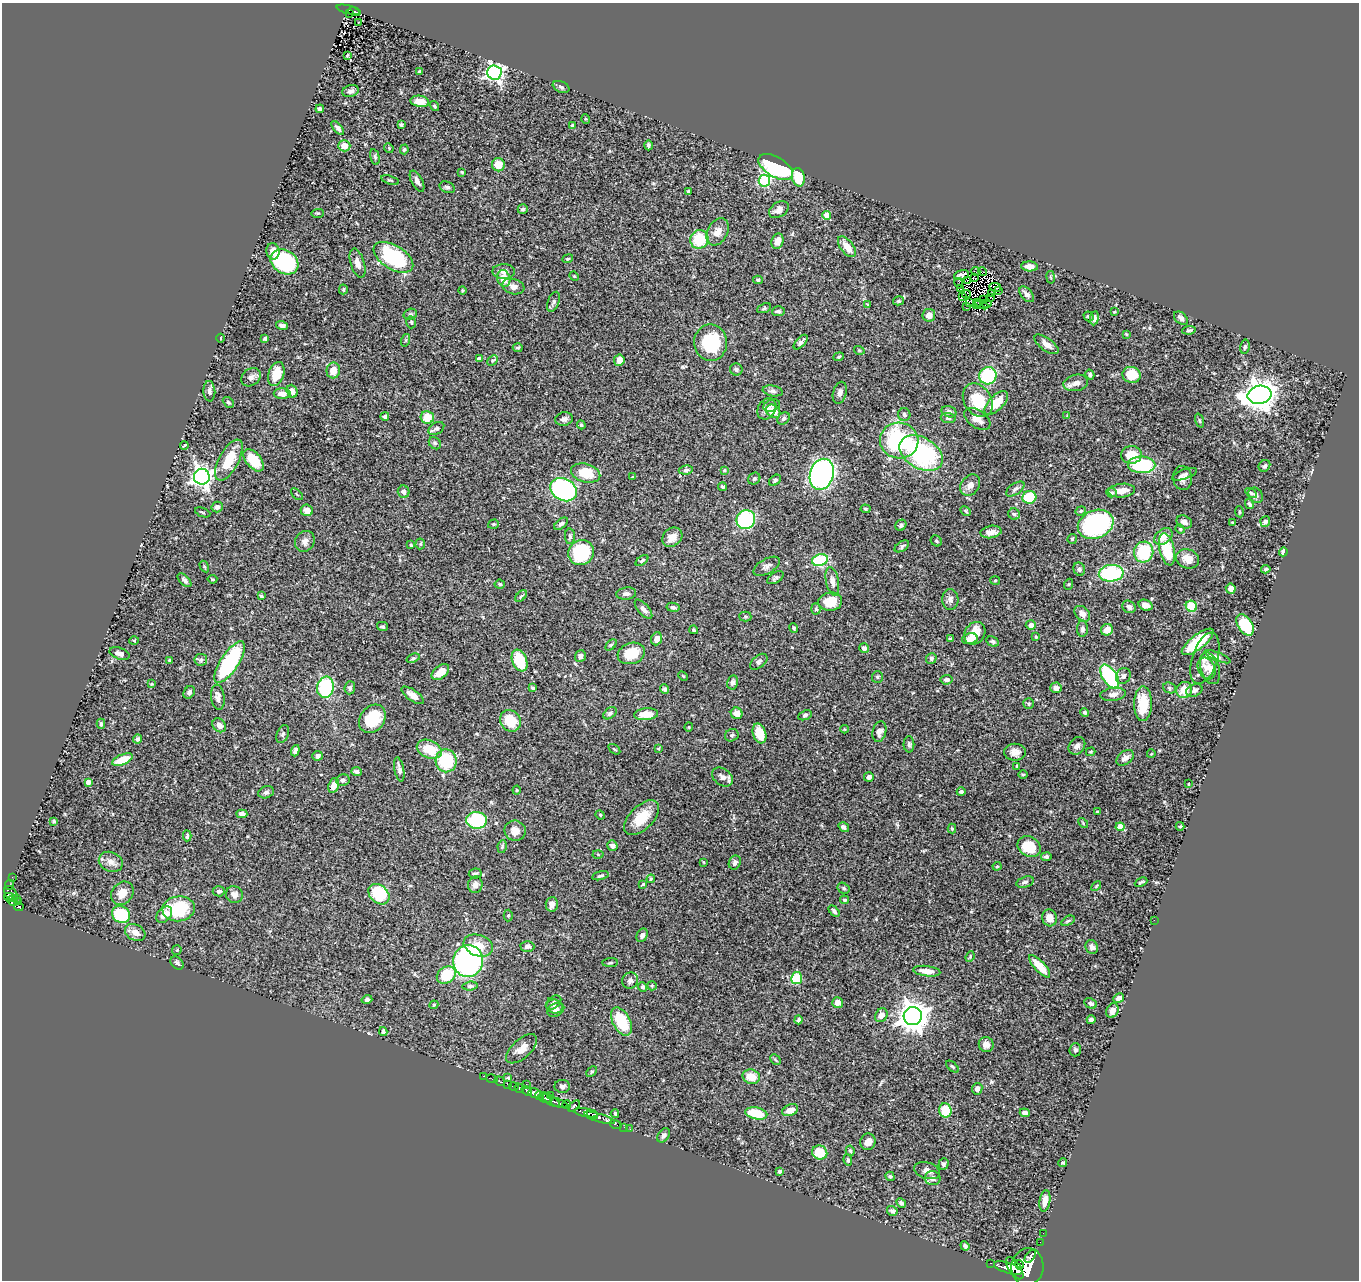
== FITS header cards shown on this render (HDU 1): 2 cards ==
NAXIS1  =                 1357
NAXIS2  =                 1278

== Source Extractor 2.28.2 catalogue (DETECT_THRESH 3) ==
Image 1357 x 1278 px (HDU 1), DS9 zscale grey, 1 PNG px = 1 image px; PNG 1361 x 1282 px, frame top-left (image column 1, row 1278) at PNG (2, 3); each listed source drawn as its Kron ellipse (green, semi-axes under 4 px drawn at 4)
Background 0.452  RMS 0.022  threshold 0.0646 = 3 sigma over >= 5 px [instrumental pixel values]
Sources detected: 466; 1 with non-positive FLUX_AUTO (blend fragments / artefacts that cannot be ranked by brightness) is neither listed nor drawn; the other 465 listed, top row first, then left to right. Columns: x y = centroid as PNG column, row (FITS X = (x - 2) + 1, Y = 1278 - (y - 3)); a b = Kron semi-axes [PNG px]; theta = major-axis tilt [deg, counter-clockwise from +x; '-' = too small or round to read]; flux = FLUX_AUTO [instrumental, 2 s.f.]
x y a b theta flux
348 10 12 3 -14 61
354 11 6 3 -17 64
349 13 4 3 - 13
358 22 2 2 - 0.92
347 56 3 3 - 1.7
419 72 3 3 - 2.5
494 73 7 7 - 450
561 87 9 5 -23 3.7
351 91 8 6 18 4.9
420 101 9 5 -9 18
434 106 5 4 - 2.1
320 109 4 4 - 4.4
586 119 5 3 - 1.2
401 124 4 3 - 2.7
572 125 3 3 - 2.7
338 128 8 4 -48 4.8
648 145 5 3 - 2.8
344 146 6 5 - 17
389 148 5 4 - 1.5
404 149 5 4 - 2.5
375 157 8 4 -76 2.5
498 165 6 6 - 19
776 167 19 10 -31 140
462 172 4 4 - 1.5
798 177 9 6 -77 40
390 180 9 3 -18 1.9
417 181 11 5 -62 7.1
764 181 6 5 - 150
447 187 8 5 -25 3.3
688 191 4 3 - 1.7
523 209 5 4 - 3.3
779 210 11 7 35 8.7
318 213 6 3 1 1.6
827 215 4 4 - 21
718 232 14 10 59 14
699 239 9 9 - 55
778 241 8 6 72 10
847 247 12 6 -52 17
273 251 8 6 -78 11
393 257 22 12 -32 110
568 259 6 3 21 1.5
284 262 15 11 -33 200
358 263 15 7 -73 8.7
1030 266 8 5 -4 11
504 271 11 7 -1 7.3
976 271 4 2 - 1.4
982 272 4 3 - 1.7
961 275 7 4 16 0.47
574 276 5 4 - 1.3
1051 277 6 3 -80 1.4
504 278 8 6 -72 18
974 278 4 2 - 0.31
758 280 5 4 - 2.2
967 281 3 2 - 1.7
959 283 5 2 - 0.71
513 286 11 7 -16 8.7
995 287 6 2 -13 2
343 289 5 3 - 1.7
961 289 3 2 - 1.2
462 290 4 2 - 1.3
998 291 3 2 - 1.3
991 293 3 2 - 1.3
966 294 4 2 - 0.55
1027 294 9 5 -49 6.1
963 296 2 2 - 1
991 297 3 2 - 1.9
983 300 3 2 - 0.67
898 301 5 4 - 2.2
554 302 10 5 69 3.4
978 302 4 2 - 0.015
969 303 4 3 - 0.25
976 304 3 2 - 0.095
987 304 5 2 - 0.21
868 305 4 4 - 1.8
982 305 7 2 -23 1.9
966 306 3 2 - 2.5
764 308 7 4 22 2.5
778 311 6 5 - 3
1114 312 3 2 - 1.2
410 314 7 5 18 2.3
929 315 6 6 - 11
1089 316 5 4 - 3.2
1094 318 7 4 82 4.2
1181 318 8 5 -41 4.8
411 322 6 4 -75 2
282 325 6 4 -16 4.5
1189 330 7 4 7 2.3
1126 334 4 2 - 1.3
220 338 4 3 - 1.2
265 339 4 3 - 2.9
406 340 6 4 71 2.1
801 342 9 4 46 4.5
710 343 18 16 -88 83
1046 344 14 6 -36 9.9
1245 347 7 4 78 2.7
518 348 5 3 - 1.8
859 350 5 3 - 1.3
839 357 5 4 - 1.8
479 359 4 3 - 6.6
493 360 6 4 43 2.2
619 360 6 5 - 10
736 369 6 6 - 3.4
333 370 8 7 - 16
276 374 12 8 72 28
1090 374 5 4 - 3
1132 375 9 8 - 34
988 376 9 8 - 100
251 377 10 8 39 6.3
1076 383 12 8 12 9
209 391 10 6 -85 5.4
292 391 6 5 - 9.2
773 391 10 5 -10 3.6
840 393 11 6 75 6.2
282 394 8 5 -2 10
1259 395 12 9 12 2200
978 400 18 13 -56 49
228 402 6 4 -43 2.2
996 403 15 7 46 29
772 406 8 5 19 3.9
767 409 11 8 58 8.3
773 411 8 6 -39 19
949 412 7 5 -19 4.4
904 414 6 6 - 4.1
385 416 4 4 - 2.6
1067 416 3 3 - 0.91
427 417 7 6 - 27
784 418 7 5 45 3.3
948 418 7 5 -4 3.5
564 419 9 6 9 5.7
977 419 15 8 -35 13
1200 421 7 3 -71 1.8
581 425 4 4 - 2.2
436 429 8 5 31 3.9
899 441 19 18 - 140
435 443 7 5 -44 2.6
184 445 4 2 - 1.6
921 453 23 15 -31 160
1131 455 10 8 6 25
229 460 22 10 62 41
254 460 13 7 -50 45
1142 465 14 8 -1 120
1264 466 6 5 - 3.6
686 470 7 4 8 3
724 470 4 3 - 1.2
586 473 15 9 -15 40
822 474 16 12 75 560
1184 474 13 5 19 4.7
202 477 8 8 - 740
633 477 4 3 - 1.1
1183 478 12 9 -85 7.8
754 479 6 5 - 3.1
775 480 7 4 36 2.9
970 485 11 9 51 10
722 487 4 3 - 2.4
1015 489 10 5 34 4.6
563 490 14 11 -29 380
1122 491 13 7 6 12
404 492 6 6 - 5.5
1111 493 5 5 - 2.5
1251 493 6 4 -34 2.2
297 494 7 3 -45 1.4
1256 495 8 6 -49 4.4
1029 497 7 6 - 60
1249 504 5 3 - 2.5
217 507 5 5 - 4
865 509 5 4 - 1.9
307 510 6 5 - 8.7
966 511 6 3 -30 1.8
1081 511 5 4 - 2.2
203 512 8 2 -21 1.4
1239 512 5 3 - 1.5
1014 514 6 5 - 2.3
746 520 9 9 - 140
1184 522 8 6 -24 5.7
1232 522 3 2 - 1.1
1265 522 5 5 - 4.5
493 524 5 4 - 2.2
561 524 8 4 40 3.4
1096 524 18 14 22 220
901 525 6 5 - 2.8
1180 529 5 4 - 1.9
991 532 10 6 10 12
570 536 8 5 -88 3
672 537 11 8 38 14
1163 537 10 7 39 14
1072 539 5 5 - 1.8
305 541 11 9 54 7.4
936 541 6 5 - 2
420 544 5 5 - 2.1
411 545 4 4 - 1.9
902 546 8 4 33 2.7
1167 549 16 7 -77 53
581 552 13 12 - 110
1144 552 10 9 - 83
1283 552 4 3 - 6
1187 559 12 9 -21 13
820 560 8 6 17 86
642 561 7 3 38 2.5
204 566 6 3 -59 1.8
767 566 14 7 29 6.3
1079 569 7 5 -66 3.1
1266 569 4 3 - 2.2
1111 573 12 8 5 120
775 578 9 5 32 3.8
212 579 5 3 - 1.4
185 580 8 4 -45 3.7
832 581 15 6 -79 7.7
995 581 5 3 - 1.4
500 584 5 4 - 2
1069 584 5 3 - 1.5
1231 589 5 5 - 9.7
626 594 10 6 7 4.6
261 596 3 3 - 1.9
521 596 7 4 45 1.9
950 599 10 8 -89 6
830 602 12 9 5 28
1146 605 7 5 -19 10
1191 606 6 5 - 59
673 607 6 4 -12 4.2
1129 607 7 6 - 6.5
644 609 12 5 -49 6.5
816 609 5 4 - 2.3
1082 614 9 6 -43 8.2
745 616 6 5 - 2.1
1031 625 5 5 - 8.6
1245 625 12 7 -58 65
383 626 5 4 - 2.3
794 628 5 3 - 2.5
1082 629 8 5 90 4.5
694 630 4 3 - 2
1107 630 6 5 - 15
975 633 12 9 56 23
1036 637 4 4 - 1.2
657 639 6 5 - 11
950 639 3 3 - 2.1
970 639 8 5 13 14
134 640 5 3 - 1.4
993 642 7 4 -26 2.8
1198 642 19 7 38 49
611 645 6 4 44 2.3
864 648 5 4 - 4.5
631 653 14 10 18 37
120 654 10 5 -18 7.1
580 656 6 5 - 5.5
1217 657 14 4 -22 4.2
413 658 7 4 21 2.2
931 658 5 5 - 3.2
1205 658 26 12 72 20
170 660 3 2 - 1.6
201 660 6 6 - 3.4
520 661 11 7 -68 60
229 662 24 9 57 150
759 662 10 6 40 3.5
1206 668 11 8 -63 9.8
1210 668 16 9 -73 12
440 672 10 6 39 16
683 676 5 3 - 1.4
1123 676 8 7 - 4.7
877 677 6 5 - 2
1110 677 14 7 -57 140
946 680 6 4 7 5.8
733 682 7 5 78 4
151 684 4 2 - 1.2
325 687 10 8 80 97
350 688 6 5 - 3.2
533 688 4 4 - 3.1
1056 688 5 5 - 7.6
1169 688 6 5 - 2.5
664 689 5 4 - 3.7
1184 690 8 7 - 20
1194 690 8 6 23 5
189 692 7 5 57 4.3
1113 694 13 6 7 8.2
413 695 13 5 -35 13
218 697 12 6 -83 7.6
1029 704 5 5 - 2.4
1143 704 17 9 89 41
1085 712 4 4 - 2.4
610 713 7 5 38 3.6
737 713 6 5 - 12
646 714 12 6 4 19
805 715 7 4 24 2.9
372 719 15 12 53 52
510 721 11 10 - 37
101 724 5 4 - 2.3
219 725 8 6 -48 8.4
689 727 4 4 - 1.4
844 729 4 3 - 1.1
879 732 10 6 76 8.1
760 733 10 6 -72 27
283 734 9 6 67 2.7
732 735 7 6 - 3
138 739 4 4 - 3.1
909 744 8 5 -89 3.2
1077 746 10 7 52 5.7
429 749 13 9 -23 41
614 749 7 3 -35 1.8
658 749 4 3 - 1.6
295 751 6 4 71 6.2
1015 752 11 8 0 8.8
1091 752 5 3 - 1.6
1151 754 4 2 - 0.88
317 756 5 4 - 4.7
1125 758 9 6 36 7.7
122 760 11 5 22 25
446 761 11 10 - 79
1017 766 4 4 - 1.8
399 769 12 4 -79 5.6
357 771 5 3 - 3.1
1023 775 5 3 - 1.4
722 777 11 8 -36 8.1
869 777 5 5 - 4.2
343 780 7 5 10 3.9
88 782 4 4 - 11
1188 784 3 2 - 1.1
334 785 8 5 72 11
517 790 4 4 - 1.3
266 792 8 6 16 3.8
961 792 4 4 - 3.3
1097 812 4 3 - 1.5
242 814 5 4 - 5
600 815 5 4 - 1.8
642 818 21 11 45 31
476 820 10 8 -3 91
54 821 4 4 - 2.2
1083 823 6 3 -47 1.7
1180 826 4 2 - 2.1
844 827 6 4 -33 4.4
1120 827 4 4 - 25
952 829 5 4 - 1.7
515 831 11 10 - 12
187 836 5 3 - 2.4
612 846 5 5 - 5.5
502 847 6 4 80 1.8
1029 847 12 10 -30 41
598 854 5 3 - 1.5
1046 857 5 4 - 2.7
111 862 12 9 -23 9.6
703 862 4 3 - 1
735 862 7 5 65 5.9
997 866 4 4 - 1.5
475 873 6 5 - 3
600 876 8 4 13 2.6
12 877 2 2 - 4.7
651 879 4 3 - 1.5
1025 882 9 5 17 3.7
1141 882 6 3 24 2.3
643 884 4 2 - 1.7
9 885 5 4 - 10
475 885 8 7 - 7.1
1096 886 6 3 46 1.6
843 888 6 5 - 3.1
219 891 6 5 - 3.7
11 893 8 5 -56 150
122 893 13 10 50 15
379 894 12 8 -42 82
234 895 9 8 - 8.4
9 897 5 3 - 100
17 898 2 2 - 18
844 900 4 4 - 2.7
12 901 5 3 - 24
19 902 2 2 - 11
552 904 7 6 - 7.7
19 907 5 3 - 88
179 909 16 12 7 81
834 911 7 4 -48 3.4
121 915 9 8 - 76
164 915 9 6 47 15
508 916 6 4 88 1.9
1049 918 8 7 - 13
1154 920 2 2 - 0.55
1068 921 7 4 30 2.2
135 932 11 8 -29 10
642 935 7 5 60 4.3
478 945 15 10 -18 21
527 946 7 5 0 5.7
1092 947 7 6 - 5.2
177 950 5 4 - 1.6
970 957 5 3 - 1.4
468 961 16 15 - 330
177 963 8 5 -46 3.9
610 963 8 3 5 1.9
1040 966 14 5 -47 27
927 971 14 5 -7 13
446 975 10 8 33 47
797 978 6 5 - 52
630 981 8 7 - 5.7
470 986 8 4 5 2.7
652 986 5 4 - 1.6
643 987 5 4 - 3.1
1119 998 5 4 - 8.9
367 1000 5 4 - 3.4
554 1002 9 6 38 4.3
838 1003 5 5 - 10
1091 1003 6 5 - 4
434 1005 4 4 - 1.6
555 1007 8 7 - 6.1
556 1010 9 6 27 6.4
1112 1011 7 6 - 8.5
881 1015 7 6 - 7.7
913 1016 9 9 - 2100
798 1020 4 3 - 3
1091 1020 4 4 - 5
621 1021 15 8 -62 49
383 1032 4 3 - 3.1
986 1044 7 7 - 10
522 1049 19 9 42 14
1075 1050 6 6 - 3.1
775 1060 6 3 -45 1.8
953 1067 7 3 -40 1.8
592 1072 6 4 45 1.7
484 1076 3 2 - 20
751 1077 9 7 -18 24
508 1078 3 2 - 1.3
492 1079 6 2 -15 12
500 1081 5 3 - 92
526 1084 2 2 - 6.5
508 1085 4 3 - 95
562 1086 7 6 - 4.3
514 1087 5 3 - 190
519 1088 5 3 - 150
977 1089 6 5 - 4.8
527 1091 6 3 -42 140
535 1093 6 5 - 450
550 1095 3 2 - 26
539 1096 4 3 - 90
545 1098 7 3 -17 120
550 1100 11 4 -35 170
559 1103 9 3 -19 130
567 1105 4 4 - 200
574 1106 7 4 40 89
790 1110 8 5 21 14
945 1110 7 6 - 31
586 1113 12 3 -10 400
756 1113 11 6 -11 41
1025 1113 5 4 - 6.3
592 1114 6 4 -28 270
615 1114 4 3 - 1.9
599 1118 16 3 -17 320
616 1124 6 3 -20 13
624 1127 2 2 - 8.2
630 1129 2 2 - 6.5
664 1135 8 5 54 4.3
868 1142 8 7 - 9.8
850 1151 5 4 - 2.3
820 1153 8 7 - 32
848 1160 6 4 -80 2.3
1063 1163 4 4 - 2.5
943 1164 6 5 - 3
779 1171 4 3 - 3.6
927 1171 13 8 -17 7.6
890 1176 5 4 - 2.4
933 1178 8 7 - 8.2
1045 1201 11 5 82 13
901 1203 5 4 - 3.8
892 1211 5 5 - 4
1043 1233 2 2 - 3.8
1040 1242 2 2 - 3.7
965 1246 5 3 - 2.9
1030 1256 7 3 51 210
991 1263 3 2 - 31
1019 1265 5 3 - 240
1027 1267 19 16 83 2000
1008 1268 15 5 -18 470
1015 1268 13 6 -56 360
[1 non-positive-flux detection neither listed nor drawn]